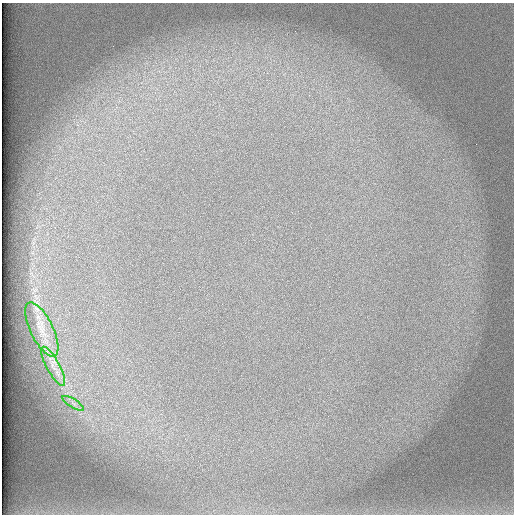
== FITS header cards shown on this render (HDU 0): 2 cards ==
NAXIS1  =                  512 /
NAXIS2  =                  512 /

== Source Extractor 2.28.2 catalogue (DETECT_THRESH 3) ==
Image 512 x 512 px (HDU 0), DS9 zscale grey, 1 PNG px = 1 image px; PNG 516 x 516 px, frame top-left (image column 1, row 512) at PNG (2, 3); each listed source drawn as its Kron ellipse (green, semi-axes under 4 px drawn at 4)
Background 100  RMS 3.1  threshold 9.29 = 3 sigma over >= 5 px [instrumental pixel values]
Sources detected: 3; all 3 listed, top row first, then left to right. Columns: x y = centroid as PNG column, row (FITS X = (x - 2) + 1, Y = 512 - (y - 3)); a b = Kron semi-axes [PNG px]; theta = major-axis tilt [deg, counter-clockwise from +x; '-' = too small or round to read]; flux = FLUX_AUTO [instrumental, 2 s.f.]
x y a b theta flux
42 330 30 11 -64 3900
53 366 22 6 -61 2400
73 403 12 3 -31 610